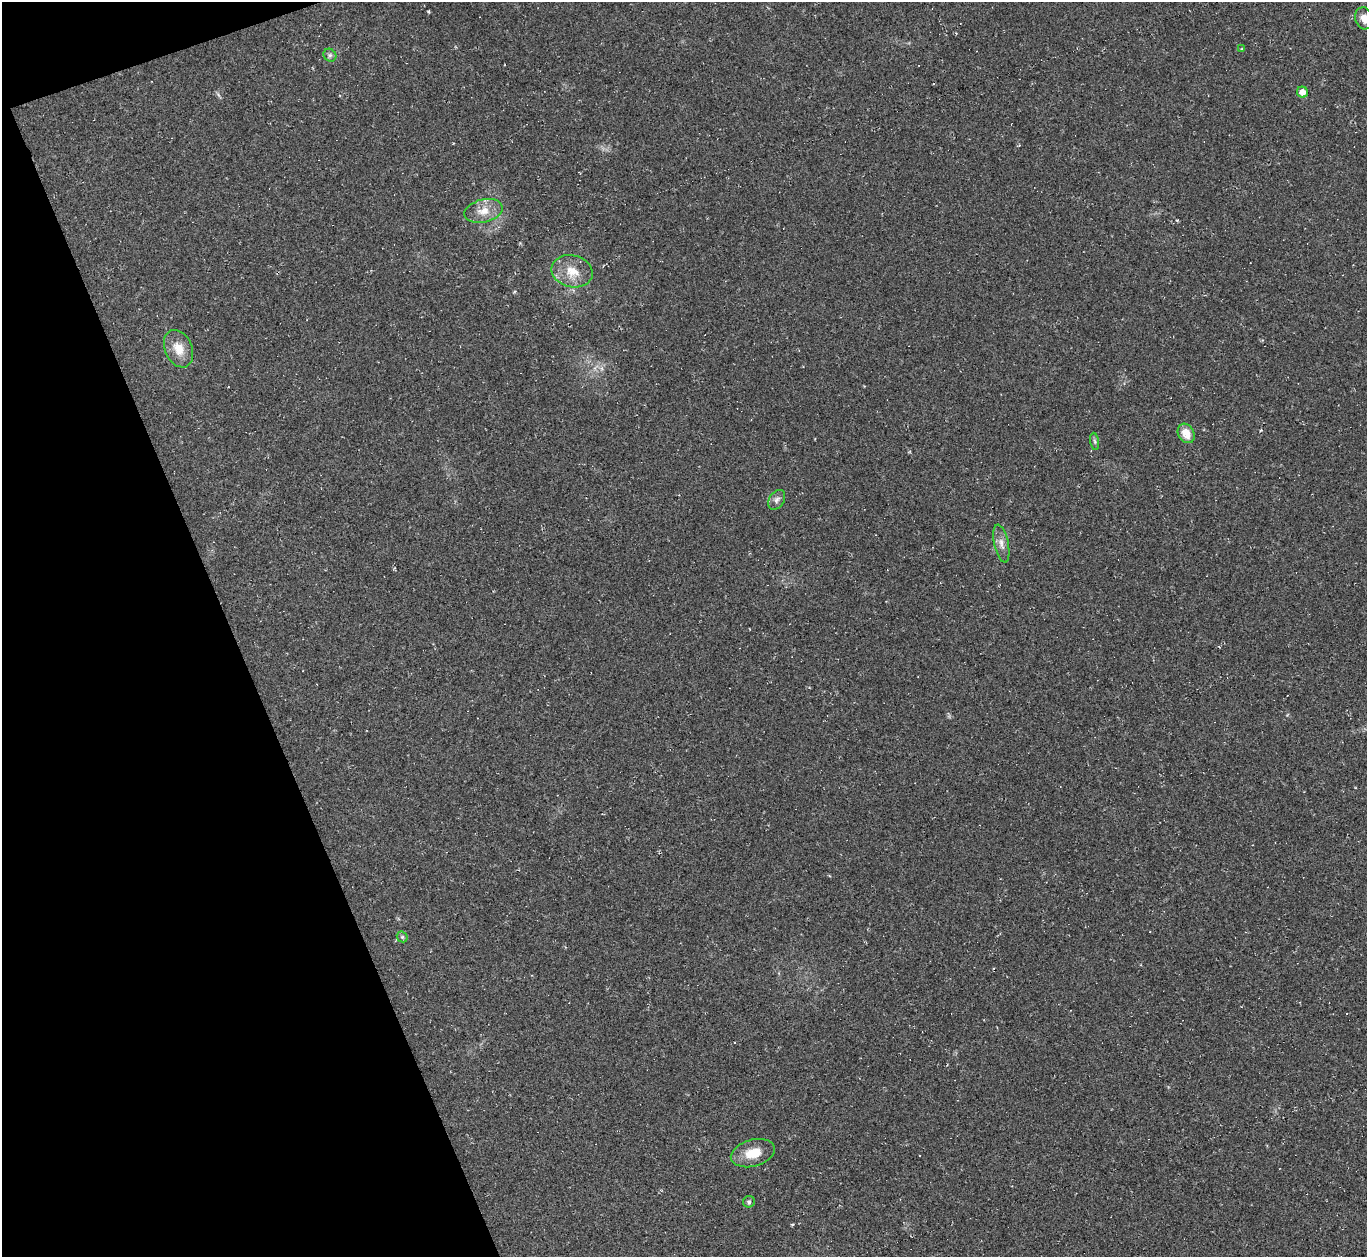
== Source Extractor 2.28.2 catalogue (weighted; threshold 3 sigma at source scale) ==
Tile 5 of 4 x 4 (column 1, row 2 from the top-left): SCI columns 1-1365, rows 2786-4040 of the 5459 x 5444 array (HDU 1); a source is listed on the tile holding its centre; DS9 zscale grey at full resolution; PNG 1369 x 1259 px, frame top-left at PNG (2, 2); each listed source drawn as its Kron ellipse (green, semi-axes under 4 px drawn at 4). Shown black and unused: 18% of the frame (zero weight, under 2 of 3 exposures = <1% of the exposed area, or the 3 px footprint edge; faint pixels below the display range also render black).
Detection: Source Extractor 2.28.2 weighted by HDU 2 'WHT'; one run over the whole footprint, this tile lists its part. Background 0.0485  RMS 0.0067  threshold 0.0303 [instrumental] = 3 sigma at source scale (4.5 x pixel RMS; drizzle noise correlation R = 1.50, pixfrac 1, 0.05/0.05 arcsec/px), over >= 5 px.
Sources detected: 14; all 14 listed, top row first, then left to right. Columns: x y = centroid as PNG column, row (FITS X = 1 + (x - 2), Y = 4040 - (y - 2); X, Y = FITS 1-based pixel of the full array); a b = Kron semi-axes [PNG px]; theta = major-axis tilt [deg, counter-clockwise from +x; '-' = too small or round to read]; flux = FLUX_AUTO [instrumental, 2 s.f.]
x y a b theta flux
1364 18 11 8 -75 5.4
1242 49 4 4 - 0.76
330 55 7 6 - 1.6
1302 92 5 5 - 5.6
483 211 19 11 13 9.3
572 271 21 16 -14 13
179 349 20 13 -66 11
1186 433 10 8 -60 8.8
1095 441 9 4 -81 1.3
777 500 11 7 56 2.6
1001 544 19 7 -78 4.9
402 937 6 5 - 1.2
753 1153 22 13 15 13
749 1202 6 5 - 1.3
Isophote crosses this tile's border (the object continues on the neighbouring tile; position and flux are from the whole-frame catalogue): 1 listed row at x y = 1364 18